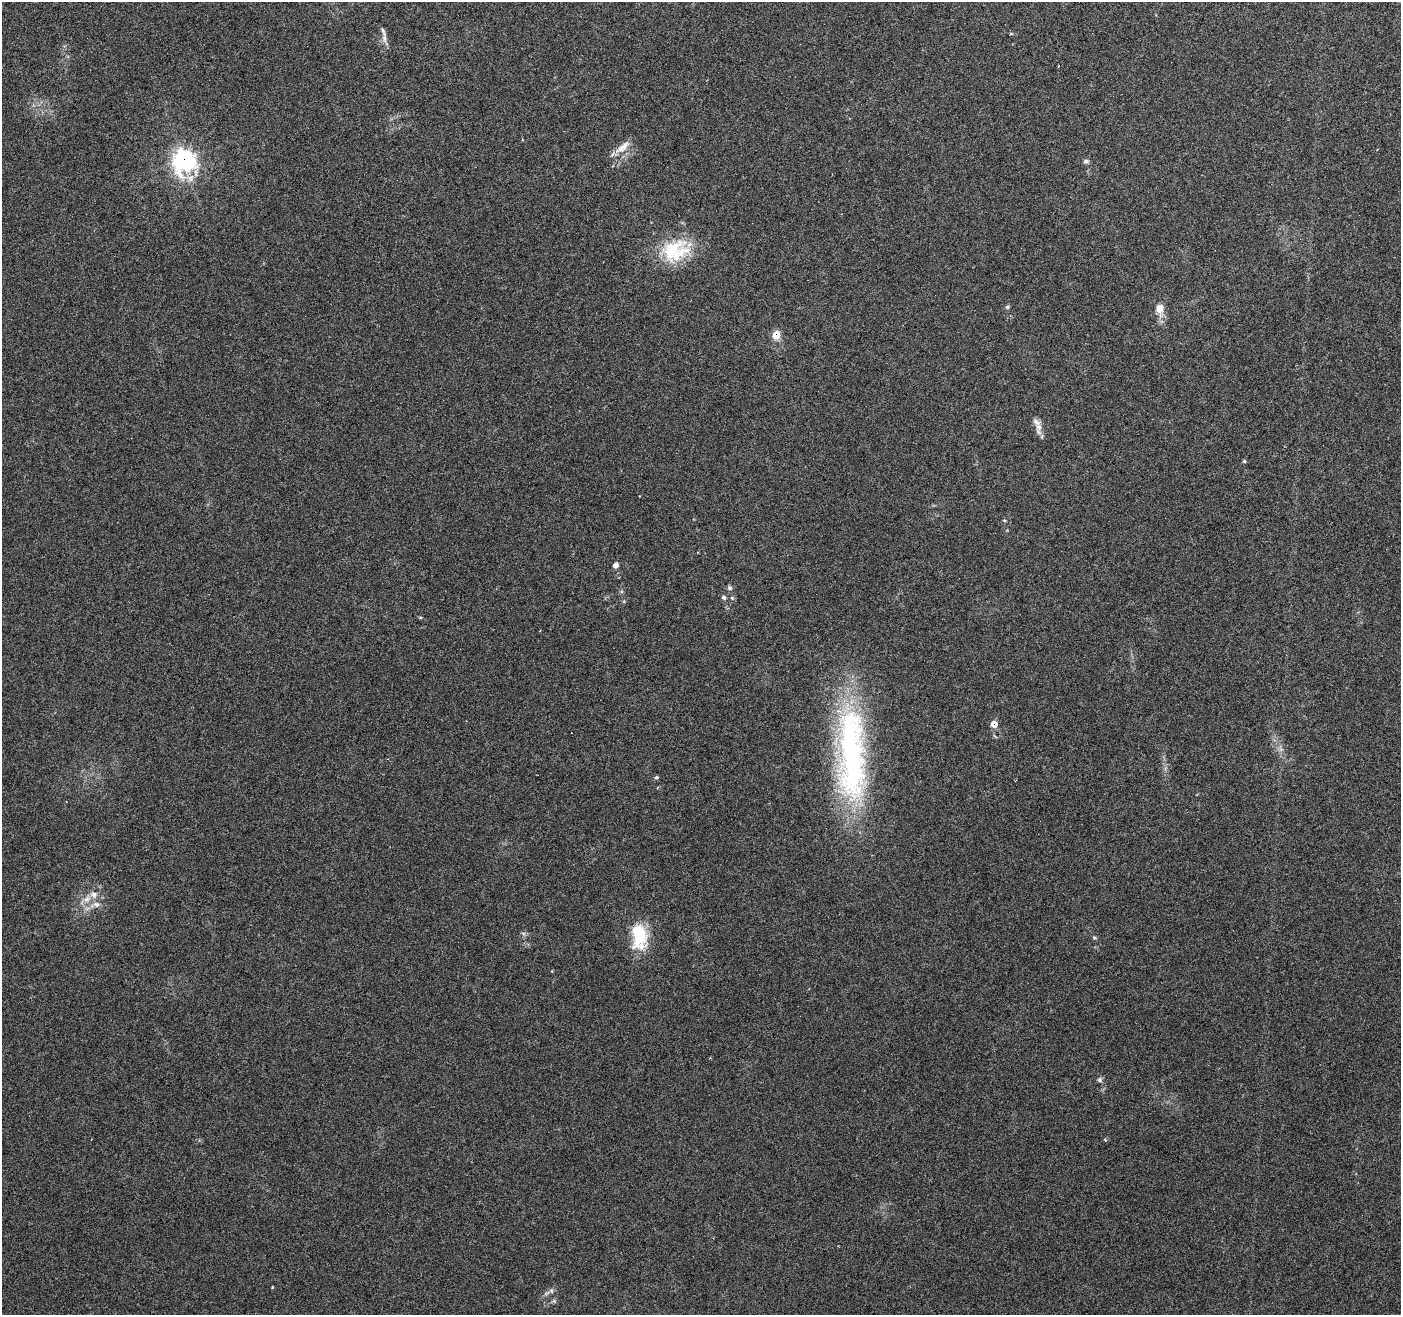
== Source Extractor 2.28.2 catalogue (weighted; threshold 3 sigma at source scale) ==
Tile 10 of 4 x 4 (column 2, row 3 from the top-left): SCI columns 1401-2799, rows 1527-2839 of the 5607 x 5733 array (HDU 1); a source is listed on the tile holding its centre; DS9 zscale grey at full resolution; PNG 1403 x 1317 px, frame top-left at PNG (2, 2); no overlay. Shown black and unused: <1% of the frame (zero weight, under 4 of 7 exposures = <1% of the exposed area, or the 3 px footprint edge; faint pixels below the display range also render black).
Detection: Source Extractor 2.28.2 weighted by HDU 2 'WHT'; one run over the whole footprint, this tile lists its part. Background 0.0591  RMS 0.0033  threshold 0.0133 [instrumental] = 3 sigma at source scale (4.09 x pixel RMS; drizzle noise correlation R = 1.36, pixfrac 0.8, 0.0396/0.0396 arcsec/px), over >= 5 px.
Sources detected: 34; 4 cosmic-ray / hot-pixel residue — not listed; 3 inside a brighter listed object's ellipse — not listed separately; the other 27 listed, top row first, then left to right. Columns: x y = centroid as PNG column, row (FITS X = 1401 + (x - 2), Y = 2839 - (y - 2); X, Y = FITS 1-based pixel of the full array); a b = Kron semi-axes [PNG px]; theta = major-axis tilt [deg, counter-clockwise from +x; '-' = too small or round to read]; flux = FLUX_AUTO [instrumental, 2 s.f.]
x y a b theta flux
384 37 20 5 -86 1.8
623 147 25 8 38 3.4
184 160 11 10 - 100
1086 161 8 5 -9 0.69
672 250 44 23 37 17
1007 307 6 5 - 0.48
1160 309 16 11 89 3.3
776 335 6 6 - 6.6
1039 427 10 9 - 1.9
1244 461 5 4 - 0.43
1004 520 5 3 - 0.25
616 565 7 6 - 1.3
729 588 8 5 -42 0.67
724 597 6 6 - 0.67
732 598 5 5 - 0.47
420 617 5 3 - 0.31
994 724 6 6 - 3.2
852 756 126 33 -89 86
656 777 5 4 - 0.52
87 899 11 8 45 2.4
96 904 9 7 -10 1.5
523 933 7 4 -18 0.53
639 935 31 19 -89 13
1094 938 7 4 -9 0.41
1100 1080 7 6 - 0.74
1105 1140 4 3 - 0.3
551 1291 7 5 -83 0.69
Overlapping masked pixels (flux is a lower limit): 3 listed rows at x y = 184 160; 776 335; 994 724